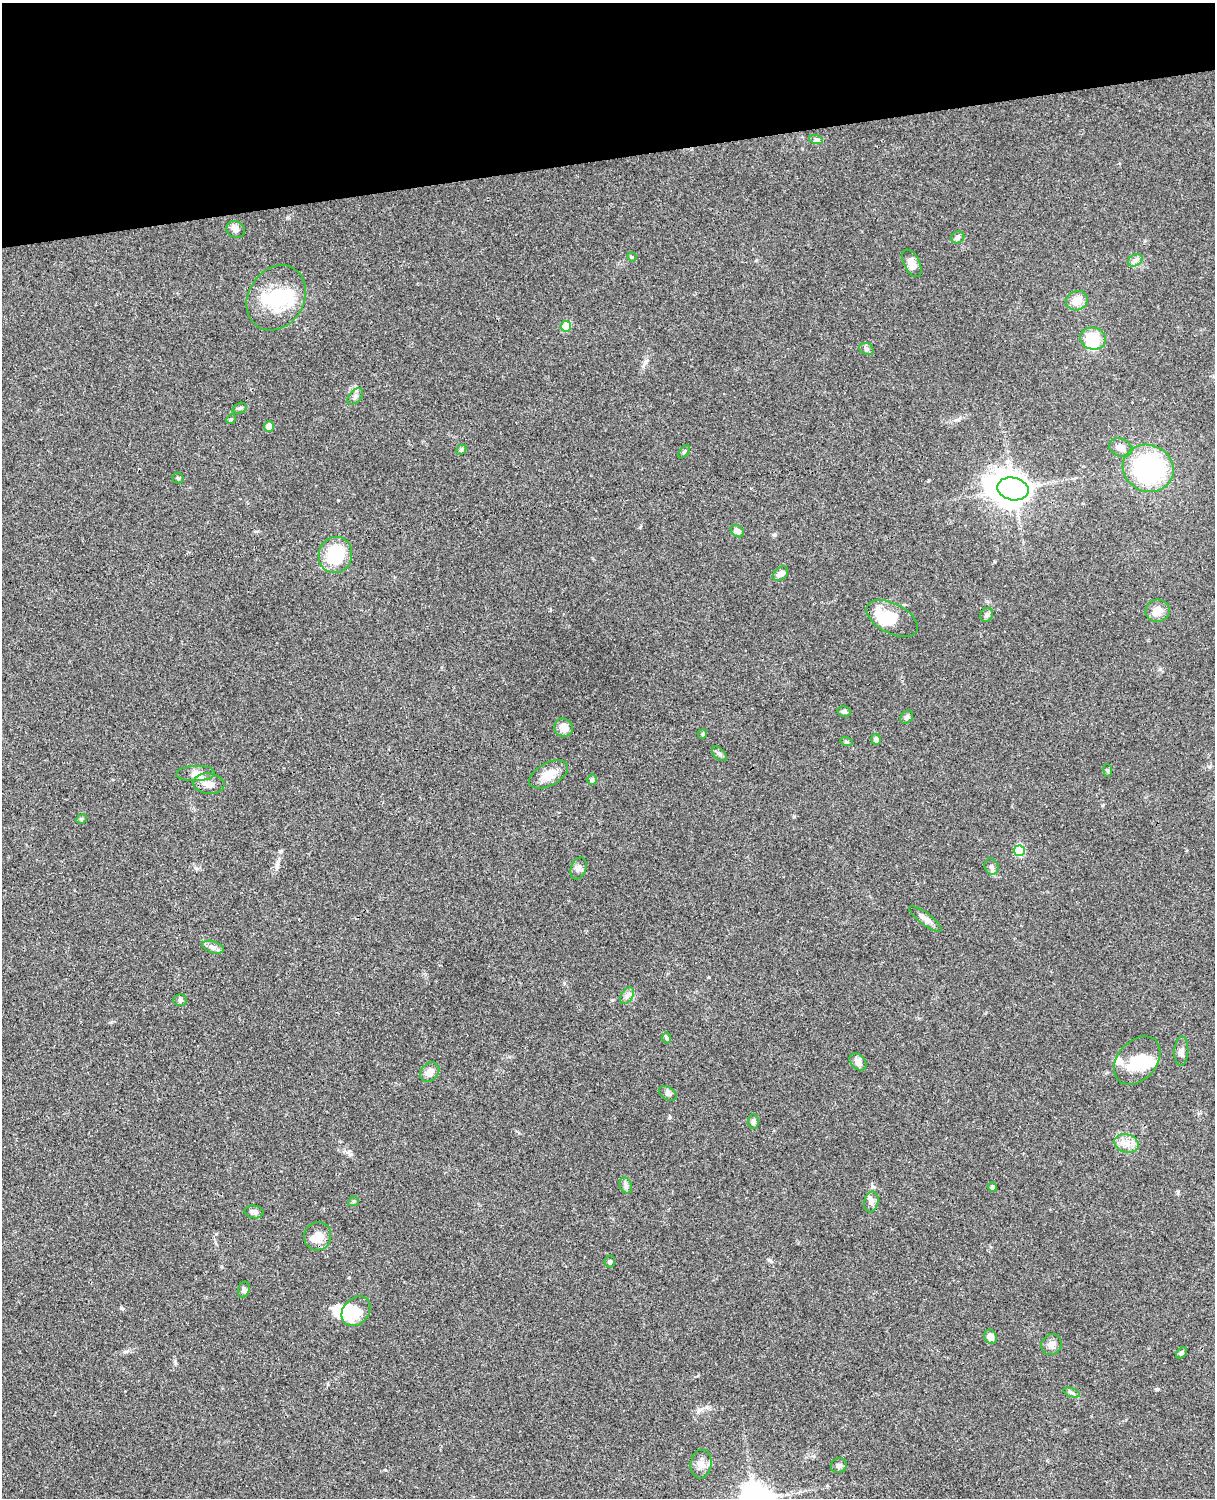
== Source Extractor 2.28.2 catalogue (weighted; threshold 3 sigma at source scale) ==
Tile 3 of 4 x 3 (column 3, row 1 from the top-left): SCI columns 2545-3757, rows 3268-4763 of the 5088 x 4927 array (HDU 1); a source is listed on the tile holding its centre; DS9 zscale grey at full resolution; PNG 1217 x 1500 px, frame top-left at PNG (2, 3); each listed source drawn as its Kron ellipse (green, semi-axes under 4 px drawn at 4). Shown black and unused: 10% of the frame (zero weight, under 3 of 4 exposures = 6% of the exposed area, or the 3 px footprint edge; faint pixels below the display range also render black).
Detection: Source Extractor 2.28.2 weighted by HDU 2 'WHT'; one run over the whole footprint, this tile lists its part. Background 0.0752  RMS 0.0059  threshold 0.0265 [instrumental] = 3 sigma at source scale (4.5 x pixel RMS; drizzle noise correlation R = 1.50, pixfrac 1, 0.05/0.05 arcsec/px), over >= 5 px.
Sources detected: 82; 8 inside a brighter object's white glare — neither listed nor drawn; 4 inside a brighter listed object's ellipse — not listed separately; the other 70 listed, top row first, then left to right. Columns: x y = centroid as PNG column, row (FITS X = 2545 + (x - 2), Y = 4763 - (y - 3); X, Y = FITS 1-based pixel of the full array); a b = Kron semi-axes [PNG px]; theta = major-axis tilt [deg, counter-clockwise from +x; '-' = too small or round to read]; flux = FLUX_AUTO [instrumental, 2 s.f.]
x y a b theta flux
816 140 7 4 -18 1.1
236 229 10 8 -27 2.3
958 237 7 6 - 1.9
632 257 5 4 - 0.6
1135 260 8 5 30 1.8
912 263 15 8 -63 4.1
276 298 34 27 57 28
1077 301 11 9 19 7.3
566 326 5 5 - 17
1093 338 13 11 -16 15
866 349 7 5 -22 1.3
355 396 9 6 47 1.8
240 408 7 5 16 1.2
231 419 5 4 - 0.73
269 426 5 5 - 6.8
1121 448 12 8 -23 4.1
461 450 6 4 44 0.73
684 452 7 3 55 0.81
1148 468 26 23 -24 73
178 478 5 5 - 0.88
1013 489 16 11 -12 960
737 531 7 5 -40 2.9
335 555 18 16 76 29
780 574 9 6 39 2.8
1158 611 12 11 - 5.9
987 615 7 6 - 1.5
892 619 28 15 -27 15
844 712 7 5 -12 1.2
907 717 7 5 51 1.5
563 728 9 9 - 5.3
702 734 5 4 - 0.65
876 739 5 4 - 1.8
846 741 6 4 -20 0.79
719 754 9 5 -45 1.4
1108 770 6 4 -83 0.81
196 774 19 7 2 4.3
548 774 21 11 28 9.1
592 780 5 4 - 1.2
209 784 15 10 -6 4.9
82 819 5 4 - 0.85
1019 851 5 5 - 27
991 867 8 7 - 2.3
579 868 11 7 68 2.4
925 919 19 6 -37 3.5
213 947 11 5 -18 2.4
627 996 9 6 55 2
180 1000 7 6 - 1.2
667 1038 6 4 -89 0.67
1181 1051 14 7 87 2.5
1137 1060 27 19 49 16
858 1062 10 7 -47 3.3
430 1072 11 8 47 4.1
668 1093 10 6 -30 1.7
753 1122 7 5 89 1.5
1127 1143 12 9 -18 4.9
626 1185 8 6 -70 1.7
992 1187 4 4 - 1.2
353 1201 6 4 21 0.86
871 1202 10 7 73 2.4
254 1212 9 6 -8 1.9
318 1236 14 13 - 6.8
610 1262 6 5 - 1.2
244 1290 8 5 73 1.5
356 1311 16 13 50 12
991 1337 7 6 - 3.8
1051 1345 10 10 - 3
1182 1353 6 4 43 0.96
1071 1392 8 3 -19 1.2
701 1464 14 10 83 4.5
839 1466 8 7 - 1.9
Overlapping masked pixels (flux is a lower limit): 1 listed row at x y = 209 784
Unlisted compact peaks at least as high as the median listed source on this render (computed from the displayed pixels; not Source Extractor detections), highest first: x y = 1157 1389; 670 1117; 769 1260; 121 1308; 216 1234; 774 535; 709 977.